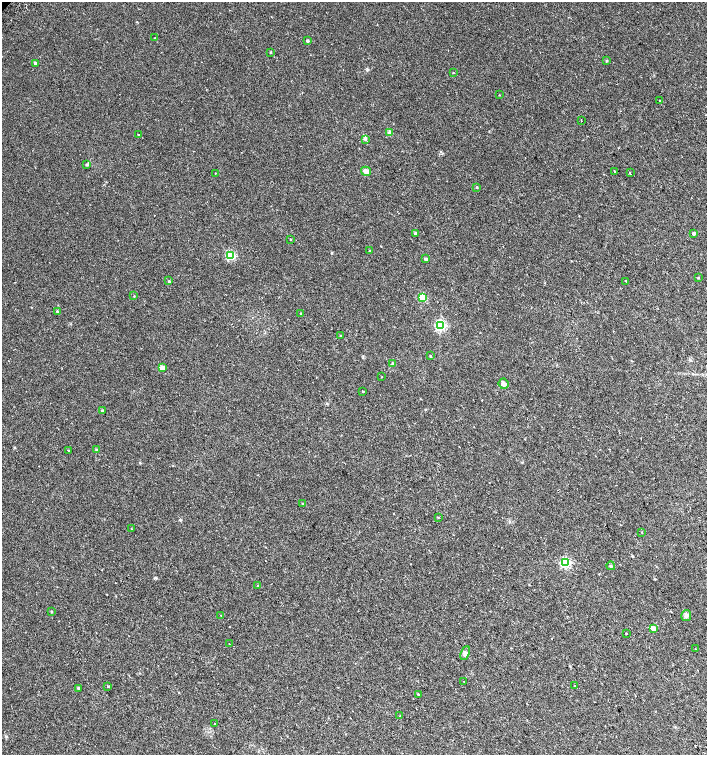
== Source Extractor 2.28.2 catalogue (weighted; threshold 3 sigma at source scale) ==
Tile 6 of 4 x 4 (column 2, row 2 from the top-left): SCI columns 1589-2997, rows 3047-4552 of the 6060 x 6084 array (HDU 1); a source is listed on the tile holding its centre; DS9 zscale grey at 2 x 2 block average (1 PNG px = mean of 2 x 2 image px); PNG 709 x 757 px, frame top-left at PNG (2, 2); each listed source drawn as its Kron ellipse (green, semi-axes under 4 px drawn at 4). Shown black and unused: <1% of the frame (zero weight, under 2 of 3 exposures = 2% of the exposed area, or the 3 px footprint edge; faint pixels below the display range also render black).
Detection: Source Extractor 2.28.2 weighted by HDU 2 'WHT'; one run over the whole footprint, this tile lists its part. Background 0.00358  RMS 0.0025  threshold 0.0114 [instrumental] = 3 sigma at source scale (4.5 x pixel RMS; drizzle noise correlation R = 1.50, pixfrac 1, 0.0396/0.0396 arcsec/px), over >= 5 px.
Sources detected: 65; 1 cosmic-ray / hot-pixel residue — neither listed nor drawn; the other 64 listed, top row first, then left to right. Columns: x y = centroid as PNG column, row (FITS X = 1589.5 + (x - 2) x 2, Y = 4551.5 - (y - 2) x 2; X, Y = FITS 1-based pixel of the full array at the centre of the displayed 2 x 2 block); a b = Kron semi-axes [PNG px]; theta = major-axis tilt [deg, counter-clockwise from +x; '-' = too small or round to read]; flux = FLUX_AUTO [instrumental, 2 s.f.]
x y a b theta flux
155 38 2 2 - 0.23
307 41 3 3 - 0.71
270 52 2 2 - 0.43
606 60 4 3 - 0.45
35 63 2 2 - 2.3
453 73 2 2 - 0.27
499 95 2 2 - 0.23
659 100 2 2 - 0.45
581 120 2 2 - 0.36
390 133 3 3 - 6.9
138 135 2 2 - 0.97
366 139 4 2 - 0.55
87 165 4 3 - 0.62
366 171 5 4 - 2.3
614 171 2 2 - 2.4
215 173 2 2 - 0.23
630 173 3 2 - 0.54
477 187 3 2 - 0.44
694 233 2 2 - 2.1
416 234 2 2 - 2.1
290 239 2 2 - 0.27
370 251 3 2 - 0.66
231 256 3 3 - 43
426 259 3 3 - 1.4
698 278 3 2 - 0.33
169 281 2 2 - 0.49
626 281 2 2 - 0.38
134 296 2 2 - 0.32
422 297 3 3 - 27
57 311 3 2 - 0.66
301 313 2 2 - 0.28
441 325 4 3 - 75
340 336 2 2 - 0.28
430 356 2 2 - 0.5
392 363 3 3 - 0.48
162 368 3 3 - 7.6
382 377 2 2 - 0.2
504 384 5 5 - 2
363 391 2 2 - 3.1
103 411 2 2 - 1.4
68 450 2 2 - 0.72
96 450 3 3 - 0.53
302 503 3 2 - 0.37
438 517 3 2 - 0.32
131 528 2 2 - 0.2
642 532 3 2 - 0.24
565 562 3 3 - 74
611 566 4 3 - 0.69
258 586 3 2 - 0.55
51 611 3 2 - 0.47
221 615 2 2 - 0.33
686 615 5 5 - 1.7
653 628 3 3 - 5.7
626 634 2 2 - 1.1
229 644 2 2 - 0.88
695 649 2 2 - 0.18
465 653 7 4 67 1.5
464 681 2 2 - 0.15
108 686 2 2 - 0.51
574 686 2 2 - 1.4
78 688 3 2 - 0.62
418 694 3 2 - 0.35
400 716 2 2 - 0.25
214 724 2 2 - 0.67
Diffuse or blended objects may show on this block-average render without a row.